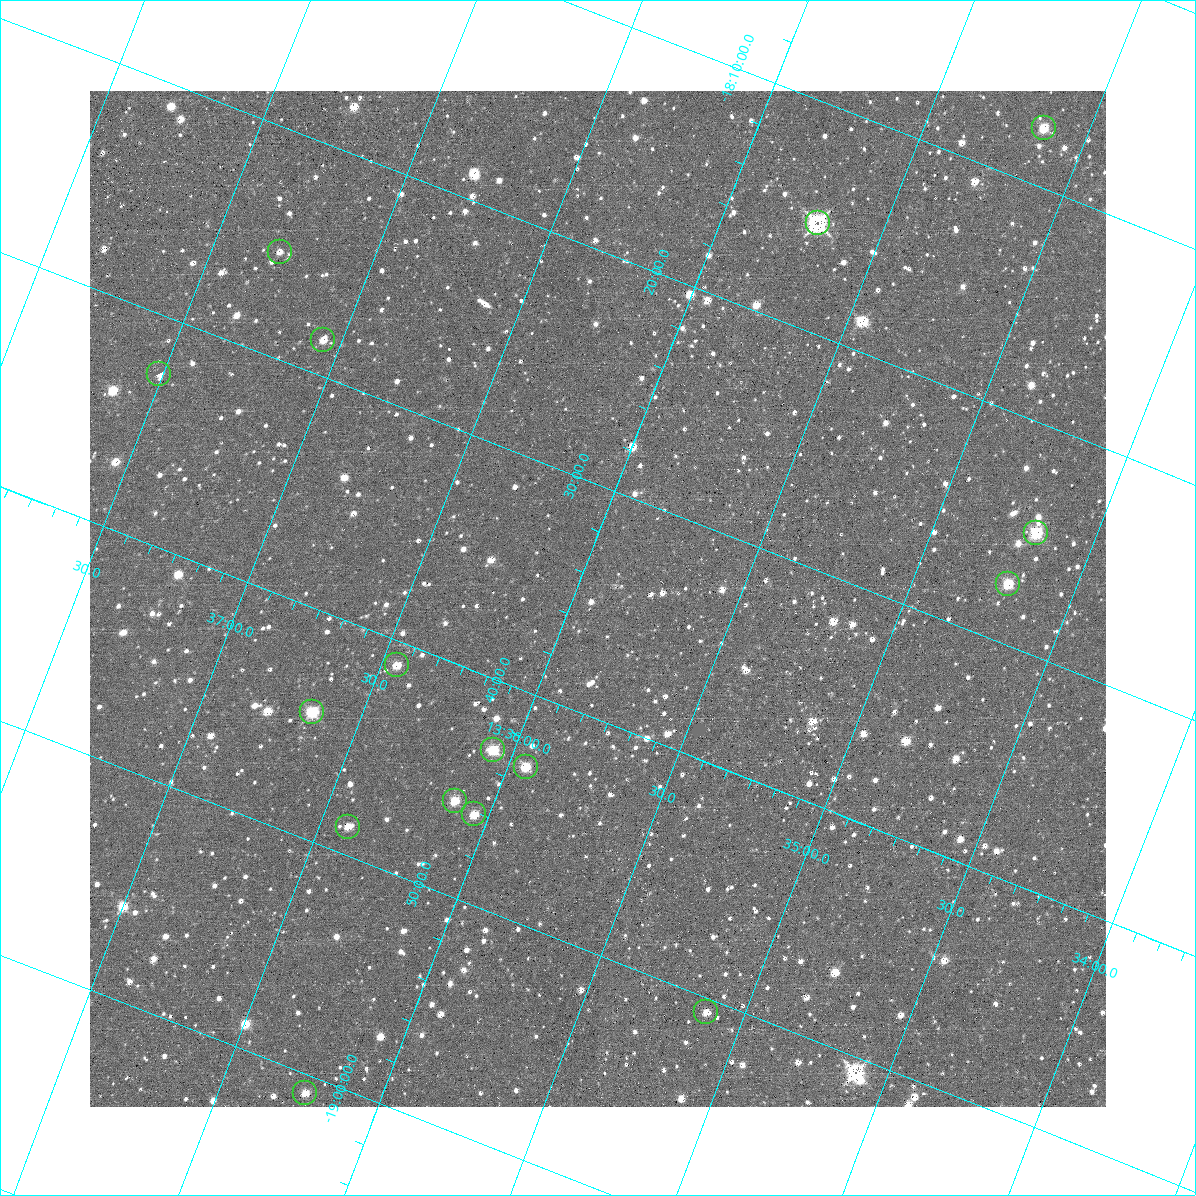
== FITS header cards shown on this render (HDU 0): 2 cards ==
NAXIS1  =                 1016 / length of data axis 1
NAXIS2  =                 1016 / length of data axis 2

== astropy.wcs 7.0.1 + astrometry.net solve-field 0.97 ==
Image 1016 x 1016 px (HDU 0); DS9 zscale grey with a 90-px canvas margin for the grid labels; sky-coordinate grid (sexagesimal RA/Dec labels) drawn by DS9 from the SOLVED WCS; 16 Tycho-2 reference stars matched to detected sources circled (green)
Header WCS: RA---SIN-SIP/DEC--SIN-SIP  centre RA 13:35:55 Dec -18:35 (203.98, -18.58 deg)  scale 2.76 arcsec/px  FOV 46.7' x 46.4'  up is +21 deg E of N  parity normal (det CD < 0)
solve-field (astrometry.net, Tycho-2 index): VERIFIED the header's WCS against the Tycho-2 star catalogue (verified at 3 index scales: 10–16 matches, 1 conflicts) and refined it, rather than solving blind
Solved WCS: RA---TAN-SIP/DEC--TAN-SIP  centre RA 13:35:55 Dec -18:35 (203.98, -18.58 deg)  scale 2.76 arcsec/px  FOV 46.7' x 46.4'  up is +21 deg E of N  parity normal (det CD < 0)
The solver's refit moves the header's centre by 0.75 arcsec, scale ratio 0.9995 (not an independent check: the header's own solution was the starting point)
Tycho-2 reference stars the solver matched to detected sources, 16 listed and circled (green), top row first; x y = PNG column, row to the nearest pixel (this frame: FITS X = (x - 90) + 1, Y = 1016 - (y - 91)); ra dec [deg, ICRS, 3 dp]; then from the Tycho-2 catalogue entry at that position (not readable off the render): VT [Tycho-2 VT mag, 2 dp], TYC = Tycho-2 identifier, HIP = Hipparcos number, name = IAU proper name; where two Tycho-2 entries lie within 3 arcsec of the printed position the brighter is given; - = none
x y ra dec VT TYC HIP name
1044 128 203.785 -18.124 11.65 6125-354-1 - -
818 223 203.926 -18.253 11.20 6125-483-1 - -
280 252 204.323 -18.423 12.46 6126-31-1 - -
323 340 204.264 -18.474 12.42 6126-352-1 - -
159 374 204.378 -18.543 12.17 6126-338-1 - -
1036 533 203.671 -18.412 11.44 6125-482-1 - -
1008 584 203.677 -18.456 11.75 6125-206-1 - -
397 665 204.113 -18.684 11.55 6126-848-1 - -
312 712 204.163 -18.741 11.92 6126-636-1 - -
493 750 204.015 -18.717 10.86 6126-60-1 - -
526 767 203.986 -18.721 12.12 6125-283-1 - -
455 801 204.030 -18.764 11.73 6130-294-1 - -
474 814 204.011 -18.768 12.38 6130-26-1 - -
348 827 204.103 -18.812 12.19 6130-134-1 - -
706 1012 203.779 -18.844 12.33 6129-78-1 - -
305 1093 204.058 -19.014 12.09 6130-914-1 - -